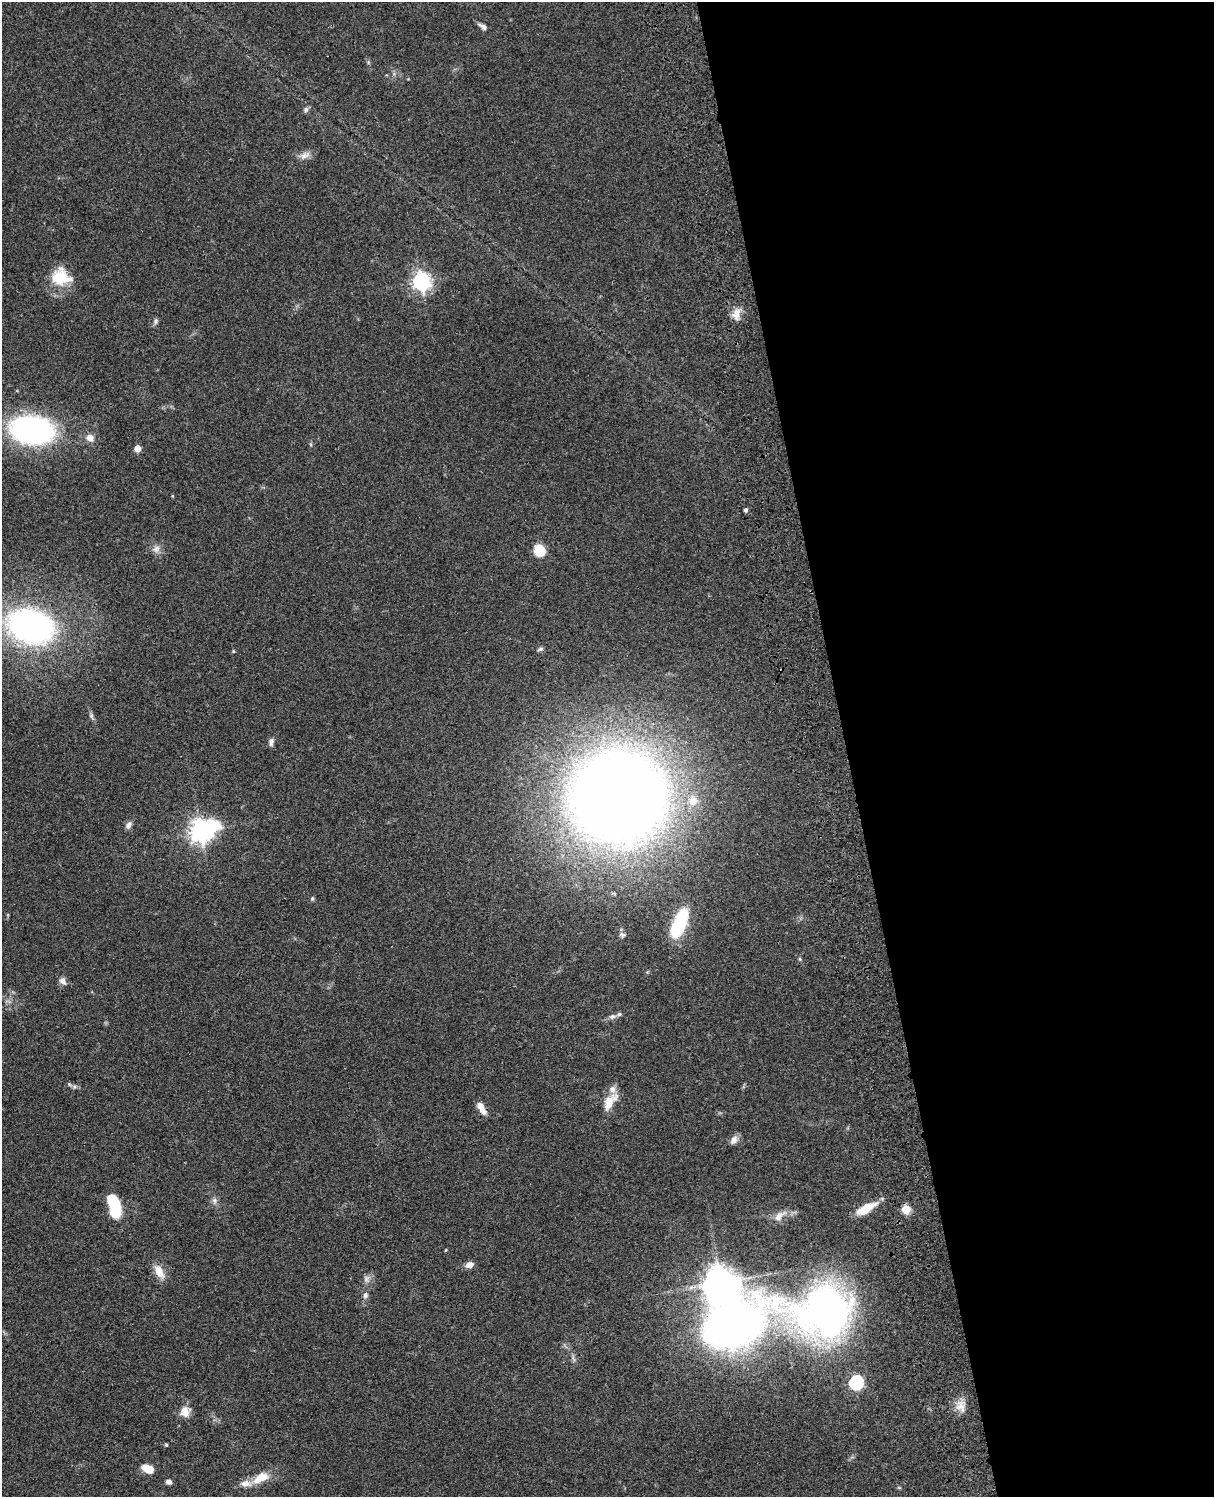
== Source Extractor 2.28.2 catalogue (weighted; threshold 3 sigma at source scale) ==
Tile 8 of 4 x 3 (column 4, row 2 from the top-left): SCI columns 3757-4968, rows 1772-3266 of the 5086 x 4925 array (HDU 1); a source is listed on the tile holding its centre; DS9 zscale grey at full resolution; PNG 1216 x 1499 px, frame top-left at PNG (2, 2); no overlay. Shown black and unused: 30% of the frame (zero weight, under 3 of 4 exposures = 6% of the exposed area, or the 3 px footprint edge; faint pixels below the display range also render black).
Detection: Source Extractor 2.28.2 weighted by HDU 2 'WHT'; one run over the whole footprint, this tile lists its part. Background 0.0882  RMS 0.0061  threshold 0.0275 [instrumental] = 3 sigma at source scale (4.5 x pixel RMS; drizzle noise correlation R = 1.50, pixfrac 1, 0.05/0.05 arcsec/px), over >= 5 px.
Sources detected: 57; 2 inside a brighter object's white glare — not listed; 4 inside a brighter listed object's ellipse — not listed separately; the other 51 listed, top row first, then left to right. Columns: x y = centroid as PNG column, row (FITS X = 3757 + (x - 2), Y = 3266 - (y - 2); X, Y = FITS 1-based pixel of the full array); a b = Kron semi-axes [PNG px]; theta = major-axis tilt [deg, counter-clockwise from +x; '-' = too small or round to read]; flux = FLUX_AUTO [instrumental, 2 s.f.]
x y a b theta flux
483 27 12 5 -31 2.5
306 109 7 6 - 1.6
305 155 16 9 28 4
61 277 25 20 -20 19
421 281 7 7 - 250
736 314 17 9 79 5.6
156 321 8 6 67 1.5
32 430 32 20 -7 190
90 438 10 8 -39 4.3
137 448 5 5 - 9.9
746 510 4 4 - 1.3
156 549 11 8 45 3.3
539 551 14 12 -41 10
31 626 35 25 -17 210
540 649 8 5 16 1.3
233 651 4 4 - 0.62
91 716 9 5 -70 1.5
271 742 11 6 86 2.2
618 797 66 64 23 1100
693 801 12 11 - 6.7
129 825 9 7 57 2.6
201 831 10 8 25 490
312 899 6 5 - 0.86
679 924 31 13 69 38
622 935 8 6 -35 1.6
800 959 5 4 - 0.75
63 981 10 8 -69 2.9
612 1016 10 6 13 2.3
74 1087 8 5 7 1.5
610 1102 25 12 54 10
481 1107 11 7 -61 5.1
734 1140 11 8 63 3.5
214 1201 9 7 80 2.2
115 1206 21 10 -76 30
866 1209 25 9 29 13
906 1209 5 5 - 27
779 1216 19 9 44 5.4
469 1265 8 6 18 4
159 1272 17 9 -61 7.9
367 1279 11 8 87 2.8
721 1283 11 11 - 900
365 1295 8 6 77 2.1
827 1310 54 39 -1 360
573 1358 9 4 -60 1.4
856 1383 6 6 - 110
961 1406 16 12 -81 6.4
185 1411 14 12 77 6.5
166 1445 4 4 - 0.73
148 1469 12 7 -22 8.9
261 1478 24 11 27 11
169 1482 5 5 - 2.6